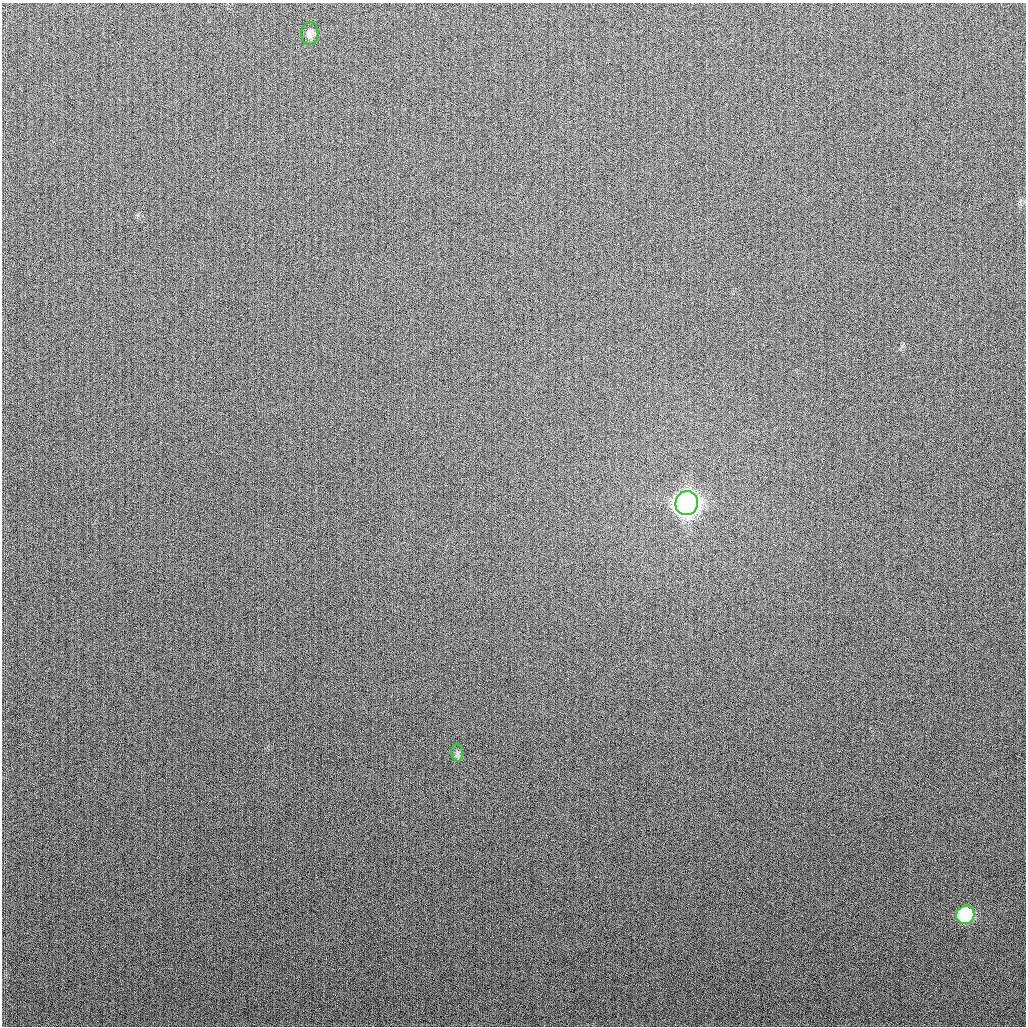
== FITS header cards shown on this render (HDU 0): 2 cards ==
NAXIS1  =                 1024
NAXIS2  =                 1024

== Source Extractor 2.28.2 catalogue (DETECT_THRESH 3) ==
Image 1024 x 1024 px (HDU 0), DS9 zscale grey, 1 PNG px = 1 image px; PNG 1028 x 1028 px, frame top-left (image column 1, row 1024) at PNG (2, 3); each listed source drawn as its Kron ellipse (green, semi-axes under 4 px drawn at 4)
Background 266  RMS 10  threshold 31.1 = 3 sigma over >= 5 px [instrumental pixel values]
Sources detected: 4; all 4 listed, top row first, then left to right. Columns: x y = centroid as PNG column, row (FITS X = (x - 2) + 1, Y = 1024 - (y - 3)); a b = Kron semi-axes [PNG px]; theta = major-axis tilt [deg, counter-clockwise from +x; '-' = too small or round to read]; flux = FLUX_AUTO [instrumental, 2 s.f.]
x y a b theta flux
310 33 11 8 88 4.2e+03
687 503 12 11 - 1.0e+06
457 753 8 6 -84 1.9e+03
965 915 9 9 - 7.9e+04